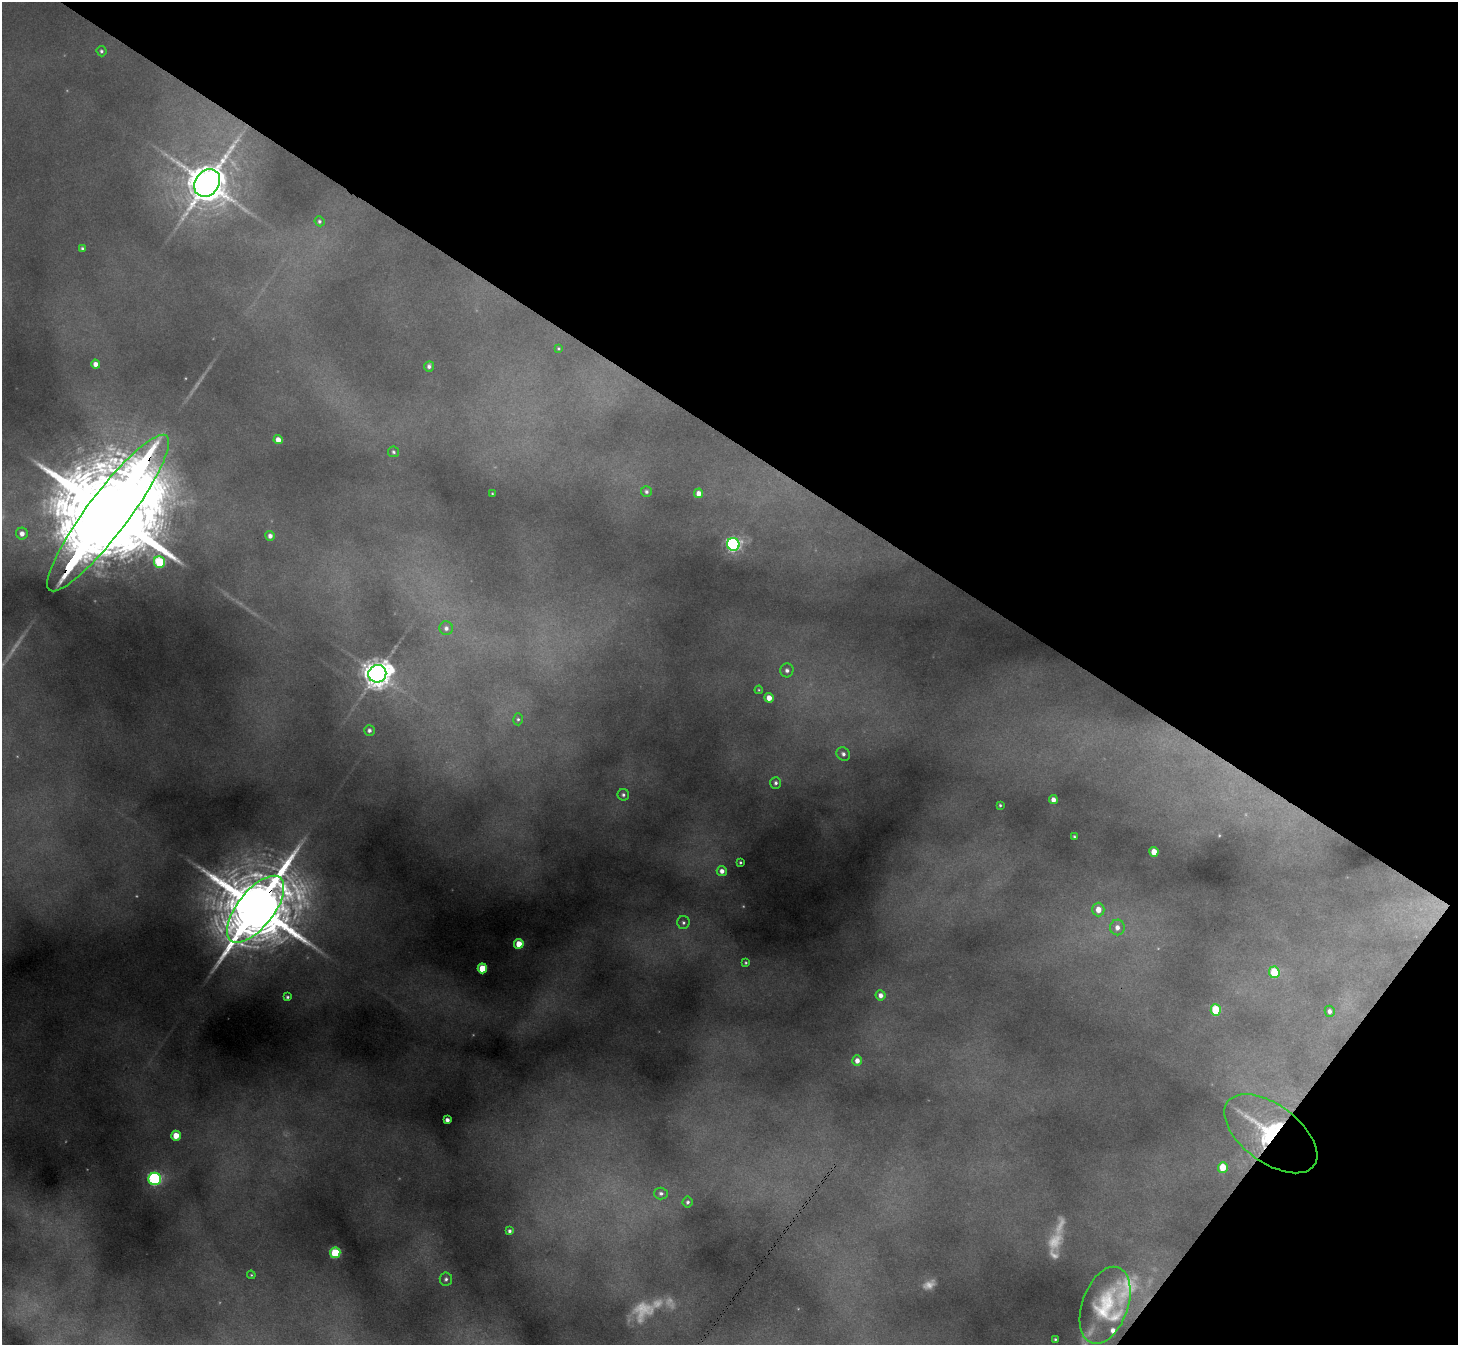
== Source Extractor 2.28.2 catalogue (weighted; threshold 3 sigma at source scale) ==
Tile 8 of 4 x 4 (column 4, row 2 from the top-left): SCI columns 4426-5881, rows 3055-4397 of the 5938 x 5969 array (HDU 1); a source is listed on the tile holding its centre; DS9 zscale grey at full resolution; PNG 1460 x 1347 px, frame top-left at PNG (2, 2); each listed source drawn as its Kron ellipse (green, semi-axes under 4 px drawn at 4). Shown black and unused: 36% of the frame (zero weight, under 3 of 4 exposures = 7% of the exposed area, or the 3 px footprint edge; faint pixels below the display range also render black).
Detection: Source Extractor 2.28.2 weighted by HDU 2 'WHT'; one run over the whole footprint, this tile lists its part. Background 0.379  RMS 0.016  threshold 0.0713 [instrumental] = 3 sigma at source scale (4.5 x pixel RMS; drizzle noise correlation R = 1.50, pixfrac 1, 0.05/0.05 arcsec/px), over >= 5 px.
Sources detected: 72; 10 too faint to see at this stretch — neither listed nor drawn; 3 inside a brighter listed object's ellipse — not listed separately; the other 59 listed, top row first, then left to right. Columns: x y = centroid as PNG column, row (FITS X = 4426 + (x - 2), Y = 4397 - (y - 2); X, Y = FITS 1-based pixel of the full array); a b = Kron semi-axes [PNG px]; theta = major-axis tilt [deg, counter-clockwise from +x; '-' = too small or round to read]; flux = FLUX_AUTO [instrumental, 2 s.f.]
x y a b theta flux
101 51 5 5 - 3.5
207 183 15 12 54 5800
319 221 5 4 - 3.4
82 248 4 4 - 3.3
558 348 3 3 - 1.7
96 364 4 4 - 12
429 366 5 5 - 5.4
278 440 4 4 - 14
393 452 5 5 - 3.6
646 492 5 5 - 4.2
492 493 2 2 - 1.2
699 493 5 4 - 13
108 513 97 21 53 78000
22 534 6 6 - 12
270 536 5 4 - 8.4
733 544 6 6 - 530
159 562 6 5 - 130
446 628 7 6 - 7.1
787 670 7 6 - 6.9
377 674 9 8 - 2500
759 690 4 4 - 1.7
769 698 5 4 - 17
518 719 6 5 - 3.4
369 730 5 5 - 5.4
843 754 7 6 - 6
776 783 6 5 - 4.9
623 795 6 5 - 4.4
1053 800 4 4 - 11
1000 805 3 3 - 2
1074 836 3 3 - 2
1154 852 5 4 - 25
740 862 3 3 - 2
722 871 5 5 - 9.6
255 909 40 18 52 25000
1098 910 7 6 - 21
683 923 6 6 - 4.4
1117 927 8 7 - 12
519 944 5 4 - 30
746 963 4 3 - 2.2
482 968 5 4 - 46
1274 972 6 5 - 69
881 995 5 5 - 10
287 997 4 4 - 3.3
1216 1010 6 5 - 95
1330 1011 5 5 - 6.4
857 1060 5 4 - 11
447 1120 4 4 - 7.9
1271 1134 54 28 -37 270
176 1136 5 4 - 35
1223 1167 5 5 - 43
155 1179 6 6 - 310
661 1193 7 6 - 5.1
688 1202 5 5 - 3.9
509 1231 4 3 - 3.8
335 1253 5 5 - 110
251 1275 4 3 - 1.7
446 1279 7 6 - 5.3
1105 1305 40 23 70 89
1055 1339 3 3 - 2
Overlapping masked pixels (flux is a lower limit): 3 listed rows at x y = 108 513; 255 909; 1271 1134